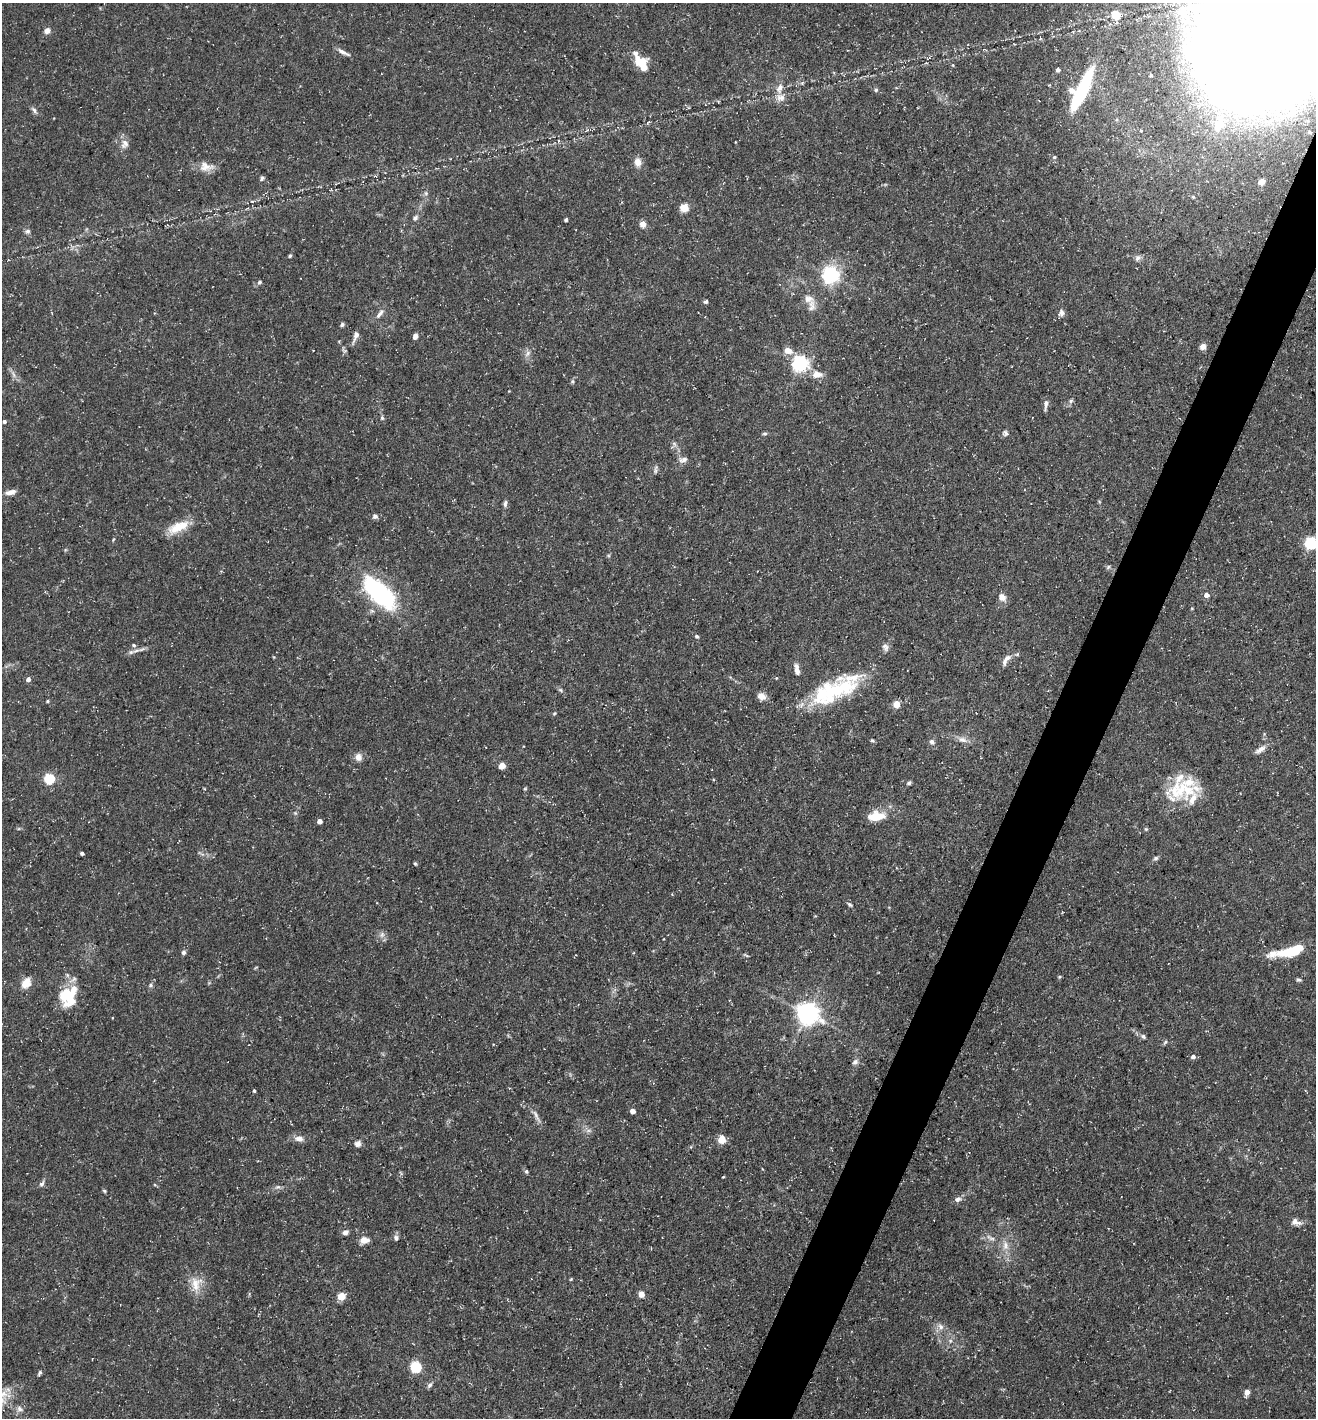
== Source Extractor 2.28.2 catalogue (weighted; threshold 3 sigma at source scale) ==
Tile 10 of 4 x 4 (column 2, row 3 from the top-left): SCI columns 1455-2768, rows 1417-2832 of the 5674 x 5663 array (HDU 1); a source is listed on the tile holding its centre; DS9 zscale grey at full resolution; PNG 1318 x 1420 px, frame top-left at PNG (2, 3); no overlay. Shown black and unused: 4% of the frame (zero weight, under 3 of 5 exposures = <1% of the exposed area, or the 3 px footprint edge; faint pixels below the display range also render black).
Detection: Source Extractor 2.28.2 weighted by HDU 2 'WHT'; one run over the whole footprint, this tile lists its part. Background 0.0534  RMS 0.0049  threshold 0.0221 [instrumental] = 3 sigma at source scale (4.5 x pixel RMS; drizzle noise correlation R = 1.50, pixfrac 1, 0.05/0.05 arcsec/px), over >= 5 px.
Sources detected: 151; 15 inside a brighter listed object's ellipse — not listed separately; the other 136 listed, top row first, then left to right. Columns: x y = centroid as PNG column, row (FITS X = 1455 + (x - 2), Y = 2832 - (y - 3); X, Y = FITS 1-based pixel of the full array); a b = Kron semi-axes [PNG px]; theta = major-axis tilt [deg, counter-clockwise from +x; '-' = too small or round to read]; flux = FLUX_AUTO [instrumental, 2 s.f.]
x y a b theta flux
1183 13 29 14 -65 16
1116 15 12 10 -38 6.7
1273 23 111 81 54 3100
47 31 7 6 - 2.6
342 52 15 6 -29 2.3
953 65 5 4 - 0.53
643 66 15 7 -58 16
1058 70 4 4 - 1.6
1082 89 43 9 64 43
876 90 5 5 - 1
781 98 13 10 11 3.9
34 110 9 5 -67 1.4
1219 123 33 17 78 21
125 144 13 10 69 3.3
1054 157 5 4 - 0.6
638 162 11 8 -82 3.4
206 167 19 12 -8 5.1
262 179 7 4 53 0.94
1261 182 6 5 - 3.4
426 193 6 5 - 0.97
1193 197 4 3 - 0.49
684 208 5 5 - 19
415 218 8 6 51 1.3
566 220 4 3 - 0.99
643 224 6 6 - 3.6
27 231 7 7 - 1.3
290 256 4 3 - 0.76
1137 258 9 6 46 1.6
830 275 6 6 - 170
259 282 6 4 66 0.79
808 299 14 11 -19 3.9
706 302 5 4 - 1.1
1061 313 8 6 65 1.9
380 314 16 6 50 2.4
342 325 6 4 71 1
356 336 14 5 70 2.9
415 336 6 4 73 2.5
1203 347 7 7 - 2.4
788 351 12 9 -18 3.8
527 353 11 5 49 1.9
800 363 6 6 - 160
14 374 9 4 -71 1.4
817 374 13 9 0 4.6
572 381 6 4 -89 0.77
1071 401 6 5 - 0.92
1046 404 12 5 85 1.9
382 418 6 5 - 0.84
4 422 4 4 - 0.9
765 433 7 3 0 0.77
1005 433 8 7 - 1.4
674 444 7 5 -59 1.3
683 460 12 7 15 2.4
656 470 11 4 83 1.1
10 492 13 5 12 2.6
505 504 9 5 80 1.3
375 516 7 6 - 1.5
178 527 29 11 25 10
1311 543 6 6 - 63
1108 567 7 4 45 0.7
380 593 42 19 -44 64
1206 595 6 6 - 2.1
1002 597 10 8 -47 3.3
697 636 5 4 - 0.79
133 645 6 5 - 0.97
885 647 11 8 -69 2.1
141 649 10 3 21 1.3
131 652 6 6 - 1.3
1007 658 12 7 20 2.5
797 670 15 6 -78 3.1
776 678 4 3 - 0.4
28 679 6 5 - 1.7
561 690 7 5 -37 0.9
837 690 57 24 25 44
761 696 9 7 -28 3.9
47 701 5 3 - 0.67
896 704 5 4 - 11
554 713 5 4 - 0.56
962 740 13 7 -22 2.9
932 742 6 6 - 1.4
1260 750 14 6 35 2.7
358 757 9 8 - 3.1
502 766 4 4 - 8
49 779 5 5 - 44
909 783 6 4 43 0.94
525 789 5 3 - 0.49
1178 791 35 24 -20 22
295 813 6 4 -45 0.69
875 816 19 10 7 11
319 821 4 4 - 2.4
1146 829 5 4 - 0.62
82 853 4 3 - 1.2
1156 858 7 5 17 0.98
415 864 5 4 - 0.61
850 904 8 5 -44 0.95
382 935 8 6 70 1.8
183 952 6 5 - 1.3
1289 952 27 11 9 15
1059 977 5 4 - 0.57
1299 980 6 4 -2 0.87
26 983 13 9 56 5.9
150 985 6 5 - 0.92
67 995 26 16 48 17
807 1013 8 7 - 380
1143 1036 6 5 - 1.1
1165 1042 7 4 45 0.82
1193 1057 6 5 - 1.4
855 1062 8 6 38 1.7
254 1091 4 3 - 0.66
633 1111 5 4 - 2.7
536 1116 22 5 -63 2.5
299 1139 13 7 -6 2.9
721 1139 5 5 - 16
358 1144 8 7 - 1.9
762 1169 4 3 - 0.4
526 1171 5 5 - 0.89
723 1177 4 2 - 0.38
42 1184 9 6 55 1.4
278 1187 7 4 17 0.97
104 1191 6 4 -60 0.66
958 1199 9 7 27 1.9
1295 1222 12 8 -19 2.9
345 1232 7 6 - 1.8
396 1238 8 5 86 1.4
991 1238 16 5 -24 2.5
364 1240 8 6 -2 5.2
1005 1246 13 8 -85 3.9
571 1279 5 3 - 0.46
196 1284 21 15 80 7.9
641 1294 4 4 - 6.7
341 1296 5 5 - 14
941 1327 10 7 -47 2.4
416 1367 5 5 - 50
39 1373 7 4 63 0.87
430 1385 9 5 52 1.3
1247 1392 5 4 - 4.4
20 1409 9 7 -37 1.8
Overlapping masked pixels (flux is a lower limit): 1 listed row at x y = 1273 23
Isophote crosses this tile's border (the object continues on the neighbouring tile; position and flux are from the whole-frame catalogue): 2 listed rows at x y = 1273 23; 1311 543